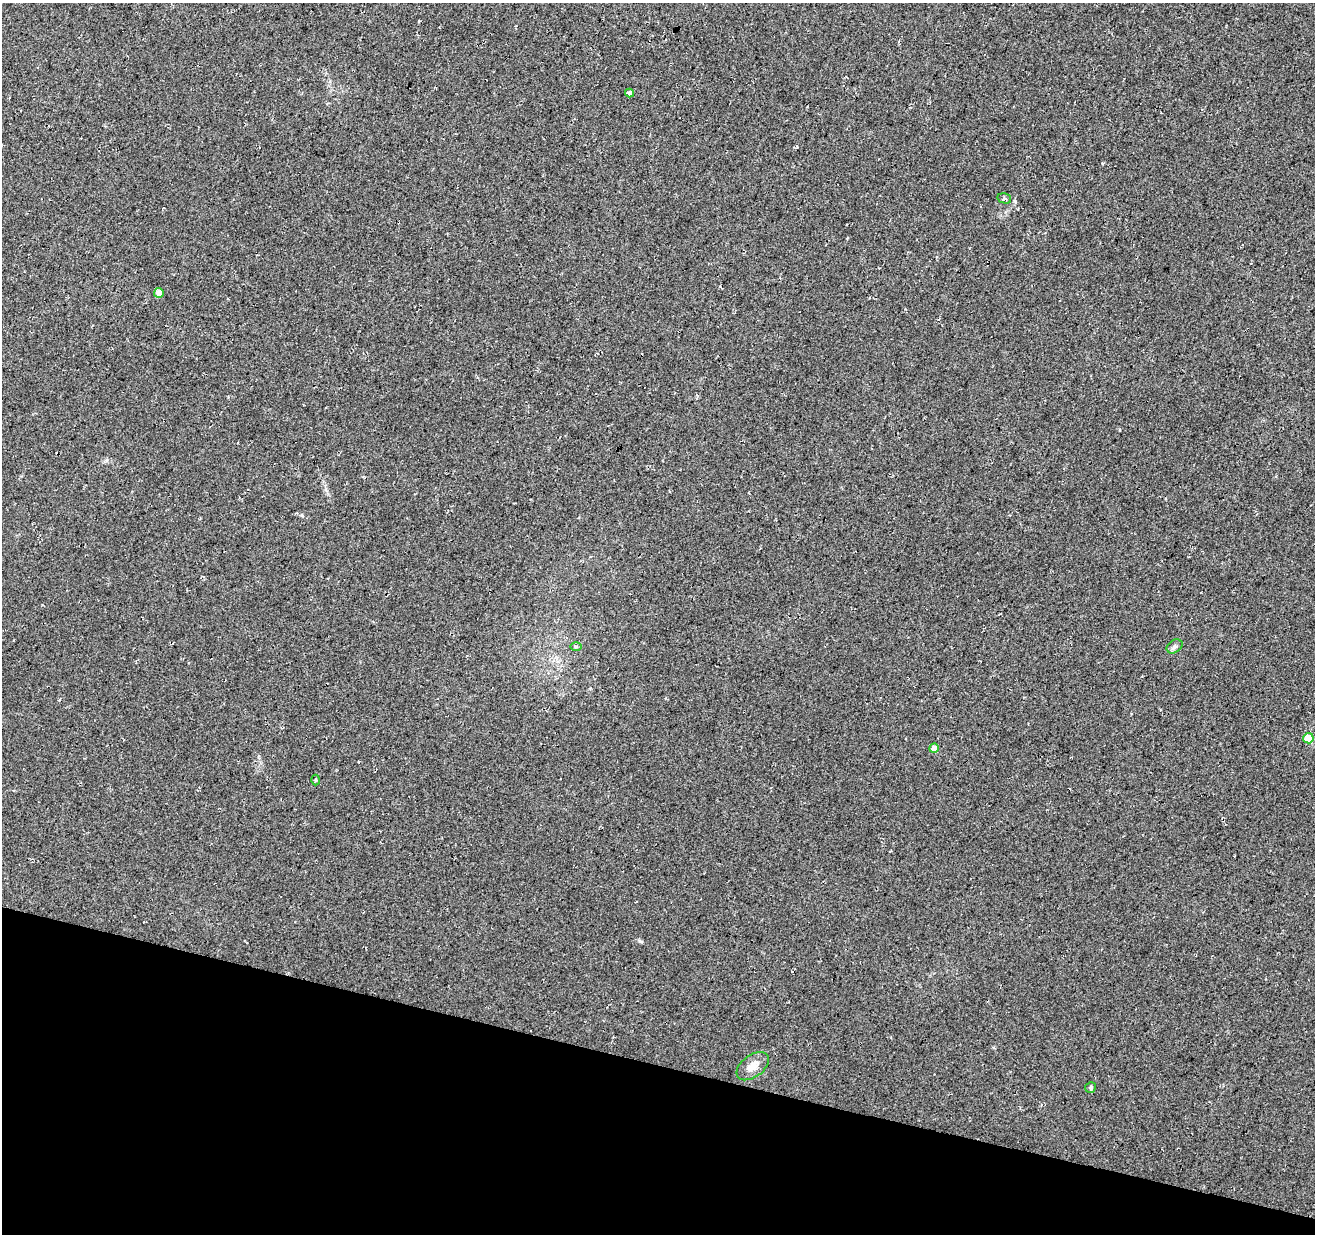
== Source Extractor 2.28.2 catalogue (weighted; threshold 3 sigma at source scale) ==
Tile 15 of 4 x 4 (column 3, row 4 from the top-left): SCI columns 2634-3946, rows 282-1513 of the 5258 x 5429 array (HDU 1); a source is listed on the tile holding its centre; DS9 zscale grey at full resolution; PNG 1317 x 1236 px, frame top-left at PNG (2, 3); each listed source drawn as its Kron ellipse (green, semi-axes under 4 px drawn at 4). Shown black and unused: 14% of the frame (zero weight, under 3 of 4 exposures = <1% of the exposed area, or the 3 px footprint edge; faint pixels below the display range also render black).
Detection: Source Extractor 2.28.2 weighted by HDU 2 'WHT'; one run over the whole footprint, this tile lists its part. Background 0.0339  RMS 0.0092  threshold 0.0414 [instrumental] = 3 sigma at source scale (4.5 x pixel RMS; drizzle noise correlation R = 1.50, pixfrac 1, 0.0396/0.0396 arcsec/px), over >= 5 px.
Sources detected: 10; all 10 listed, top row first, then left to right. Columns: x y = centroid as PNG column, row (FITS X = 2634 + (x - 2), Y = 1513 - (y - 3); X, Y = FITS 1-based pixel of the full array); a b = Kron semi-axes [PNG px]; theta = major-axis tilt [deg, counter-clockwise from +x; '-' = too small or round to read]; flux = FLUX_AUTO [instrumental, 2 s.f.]
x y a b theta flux
629 93 4 4 - 3.7
1004 198 7 5 -14 1.8
159 293 5 5 - 7.5
576 646 6 3 0 1.1
1175 646 8 6 33 2.4
1308 738 5 5 - 18
934 748 5 4 - 7
315 780 5 3 - 0.8
753 1066 18 11 36 8.5
1091 1087 6 5 - 1.6
Unlisted compact peaks at least as high as the median listed source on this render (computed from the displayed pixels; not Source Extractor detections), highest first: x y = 640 941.